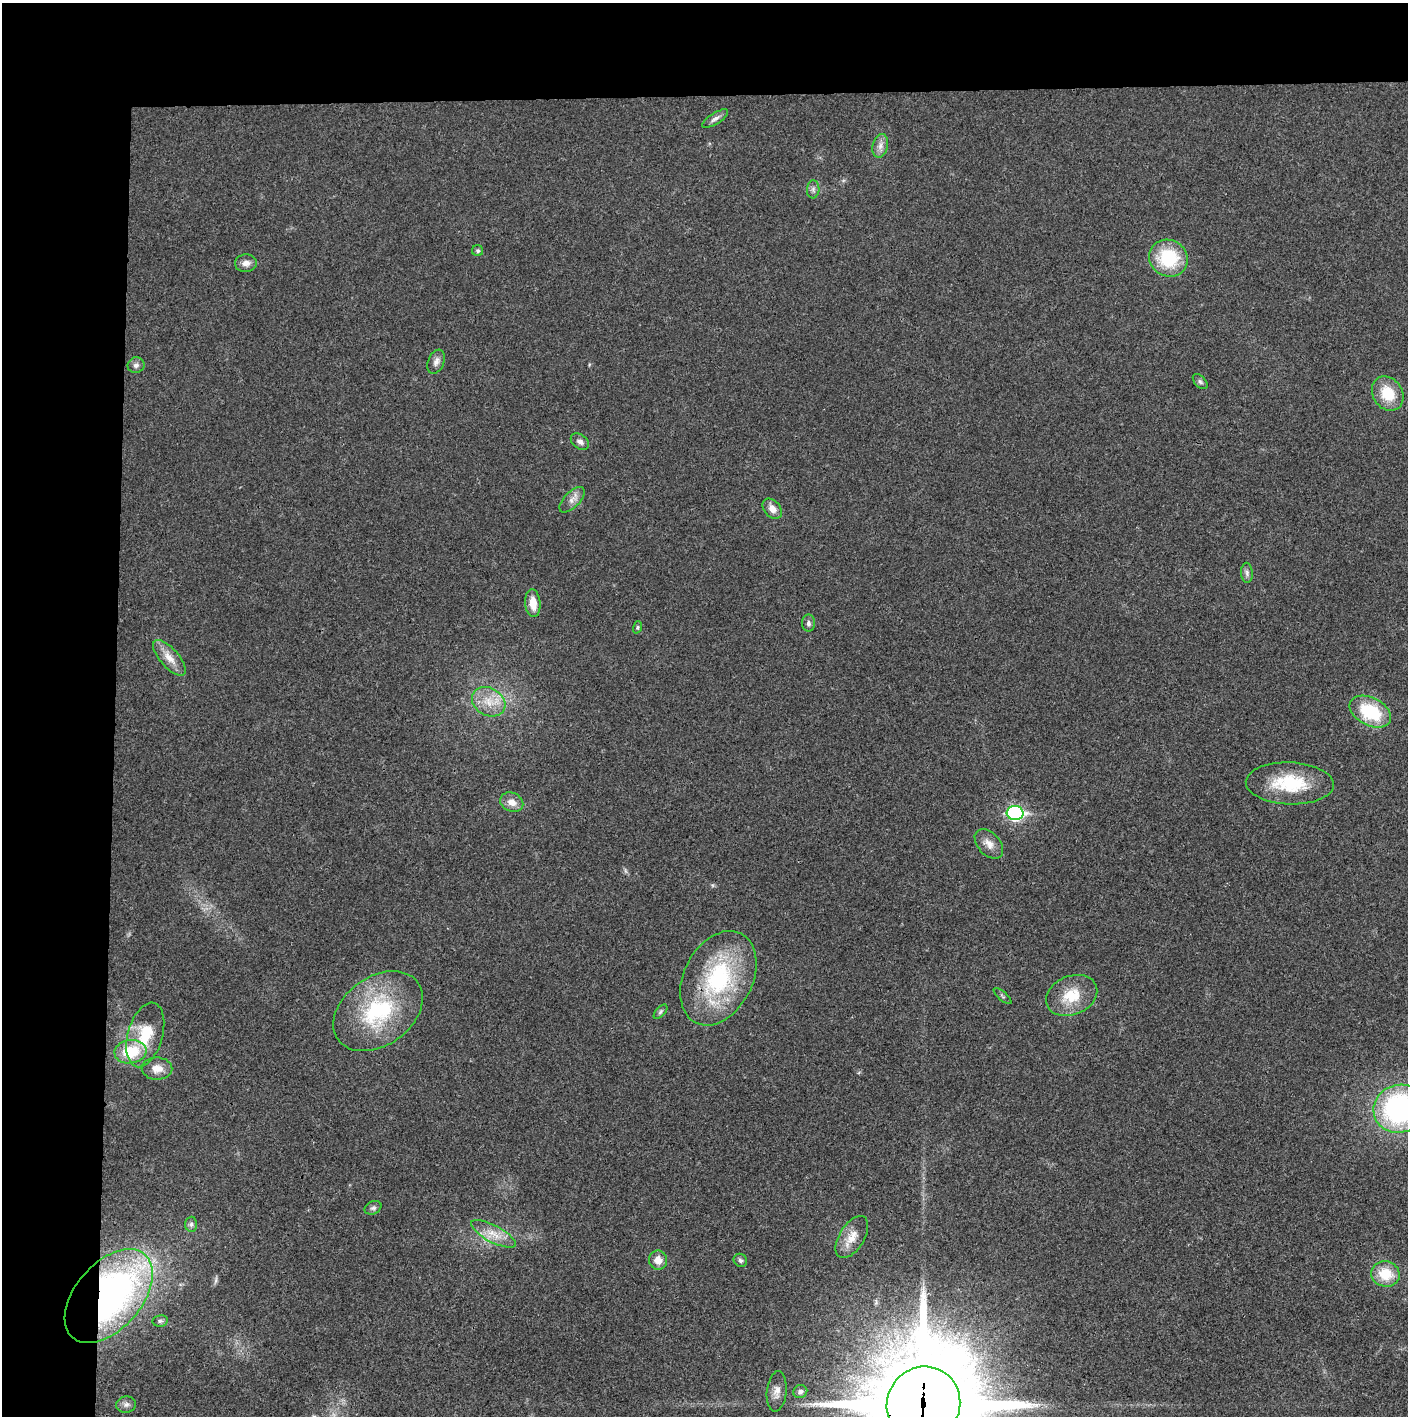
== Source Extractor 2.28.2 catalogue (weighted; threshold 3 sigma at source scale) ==
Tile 1 of 3 x 3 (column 1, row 1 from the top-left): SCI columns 4-1409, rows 2830-4243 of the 4221 x 4243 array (HDU 1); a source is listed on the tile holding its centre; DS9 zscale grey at full resolution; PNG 1410 x 1418 px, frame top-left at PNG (2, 3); each listed source drawn as its Kron ellipse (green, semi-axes under 4 px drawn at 4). Shown black and unused: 14% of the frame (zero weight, under 3 of 4 exposures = <1% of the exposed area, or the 3 px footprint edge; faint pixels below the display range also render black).
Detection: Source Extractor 2.28.2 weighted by HDU 2 'WHT'; one run over the whole footprint, this tile lists its part. Background 0.019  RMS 0.0051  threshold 0.023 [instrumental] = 3 sigma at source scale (4.5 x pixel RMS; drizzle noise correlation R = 1.50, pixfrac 1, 0.05/0.05 arcsec/px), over >= 5 px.
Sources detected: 46; all 46 listed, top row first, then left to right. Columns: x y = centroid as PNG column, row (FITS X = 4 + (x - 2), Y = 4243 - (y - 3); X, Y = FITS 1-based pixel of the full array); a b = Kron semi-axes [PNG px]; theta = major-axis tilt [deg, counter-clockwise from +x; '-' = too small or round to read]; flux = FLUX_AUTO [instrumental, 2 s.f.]
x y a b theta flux
715 119 15 5 31 2.2
880 146 12 7 77 3.1
813 189 9 6 86 1.7
478 251 5 5 - 1
1168 258 20 18 -29 29
246 263 11 9 6 3
436 362 13 8 69 2.6
136 365 8 8 - 2
1200 382 9 5 -45 1.2
1388 394 18 14 -56 14
580 442 10 7 -37 2.1
572 500 16 8 45 3.5
772 509 11 8 -49 4
1247 573 10 6 -87 1.8
533 603 14 7 -85 6.9
808 623 8 6 90 1.5
637 627 6 4 71 0.75
169 658 22 9 -48 6.2
489 702 17 13 -30 9.8
1370 712 22 14 -27 29
1290 783 44 21 -2 29
512 802 12 9 -24 4.4
1015 813 8 7 - 99
989 844 17 11 -48 4.8
718 978 50 34 63 60
1072 995 27 19 23 15
1002 996 11 3 -41 0.83
378 1011 49 34 36 52
660 1012 9 4 49 1.1
145 1035 33 17 74 19
130 1052 16 11 8 20
157 1069 15 11 -1 5.7
1399 1109 26 24 18 110
373 1208 9 6 25 1.5
191 1224 7 6 - 1.3
493 1234 25 8 -28 7.6
852 1237 23 12 58 7.7
658 1260 9 9 - 5.1
740 1260 7 6 - 1.3
1385 1274 14 12 -14 14
109 1296 55 33 49 210
160 1321 7 5 10 1.1
777 1391 20 10 84 4.2
800 1392 7 6 - 1.7
126 1404 10 8 2 2.2
923 1404 38 36 54 12000
Overlapping masked pixels (flux is a lower limit): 2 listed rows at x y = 109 1296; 923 1404
Isophote crosses this tile's border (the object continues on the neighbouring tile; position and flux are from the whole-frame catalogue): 2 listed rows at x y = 1399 1109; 923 1404